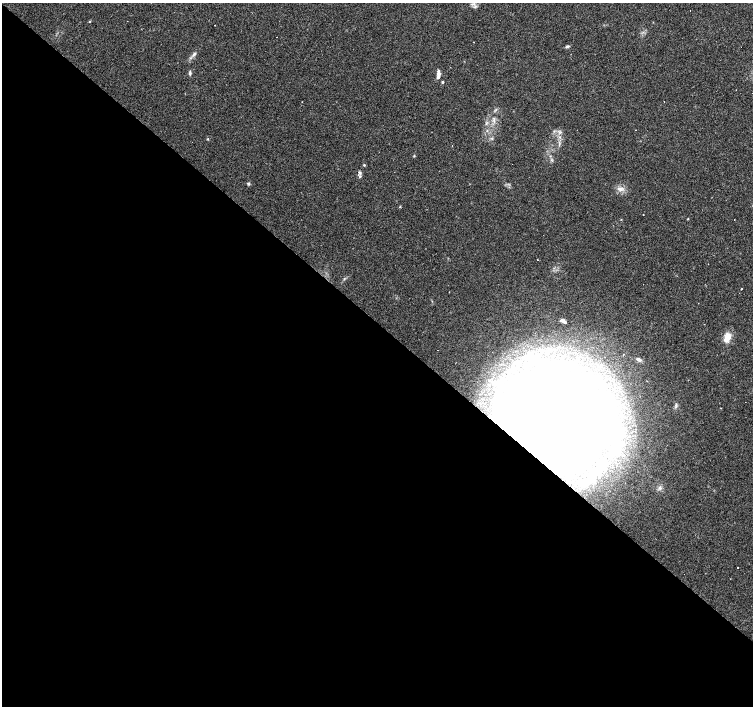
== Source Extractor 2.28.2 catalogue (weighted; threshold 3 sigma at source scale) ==
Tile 14 of 4 x 4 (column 2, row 4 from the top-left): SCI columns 1503-3004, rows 162-1569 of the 6010 x 6019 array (HDU 1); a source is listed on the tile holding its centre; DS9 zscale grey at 2 x 2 block average (1 PNG px = mean of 2 x 2 image px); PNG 755 x 708 px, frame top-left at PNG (2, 3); no overlay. Shown black and unused: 55% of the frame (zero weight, under 2 of 3 exposures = <1% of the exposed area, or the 3 px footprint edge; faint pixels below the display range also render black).
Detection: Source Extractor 2.28.2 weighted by HDU 2 'WHT'; one run over the whole footprint, this tile lists its part. Background 0.0808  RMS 0.0051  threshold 0.0229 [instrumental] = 3 sigma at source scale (4.5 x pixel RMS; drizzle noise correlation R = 1.50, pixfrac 1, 0.0396/0.0396 arcsec/px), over >= 5 px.
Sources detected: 45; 3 inside a brighter object's white glare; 7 cosmic-ray / hot-pixel residue — not listed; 2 inside a brighter listed object's ellipse — not listed separately; the other 33 listed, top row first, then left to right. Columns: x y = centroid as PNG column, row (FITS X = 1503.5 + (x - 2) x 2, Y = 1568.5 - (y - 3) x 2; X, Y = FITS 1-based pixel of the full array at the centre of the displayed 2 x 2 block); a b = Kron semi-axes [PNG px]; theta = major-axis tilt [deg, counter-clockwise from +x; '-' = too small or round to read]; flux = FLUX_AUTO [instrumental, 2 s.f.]
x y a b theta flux
473 4 7 2 8 1.9
475 7 6 2 27 1.6
90 21 3 2 - 0.83
277 37 2 2 - 1.5
567 46 5 3 - 2.2
194 54 6 4 57 3.1
438 71 3 3 - 2.4
190 73 5 3 - 1.9
438 77 4 3 - 3.8
443 82 3 2 - 1.5
486 123 3 2 - 1
487 131 3 3 - 1.2
208 139 3 2 - 0.88
452 145 2 2 - 0.32
414 156 3 2 - 0.9
550 156 3 2 - 0.67
360 173 5 3 - 2.1
248 184 4 3 - 1.8
620 189 8 5 1 5.2
400 207 2 2 - 0.84
643 215 2 2 - 0.74
688 219 3 2 - 0.76
734 219 2 2 - 1.3
741 289 2 2 - 0.8
563 321 8 3 -25 3.7
727 337 9 6 69 15
623 354 2 2 - 0.77
639 360 7 4 -29 3.2
676 405 7 3 90 1.9
555 421 37 21 -6 2000
592 477 3 2 - 1.1
660 488 5 4 - 2.9
737 567 2 2 - 1.2
Overlapping masked pixels (flux is a lower limit): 1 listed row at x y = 555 421
Diffuse or blended objects may show on this block-average render without a row.